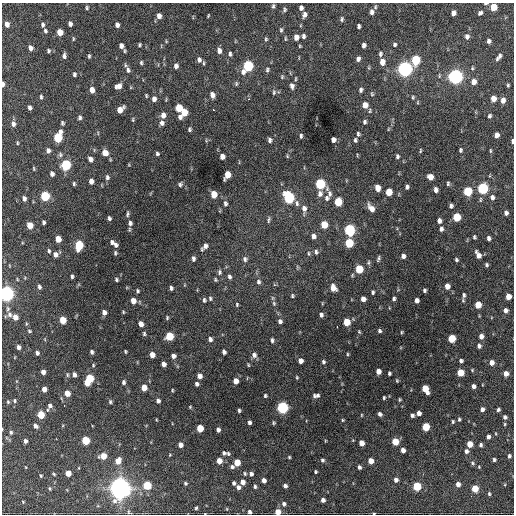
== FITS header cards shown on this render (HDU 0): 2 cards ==
NAXIS1  =                  512 / Axis length
NAXIS2  =                  512 / Axis length

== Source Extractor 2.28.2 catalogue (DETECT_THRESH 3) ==
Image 512 x 512 px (HDU 0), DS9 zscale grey, 1 PNG px = 1 image px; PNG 516 x 516 px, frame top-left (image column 1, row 512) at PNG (2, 3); no overlay
Background 1310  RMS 33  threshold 98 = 3 sigma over >= 5 px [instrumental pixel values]
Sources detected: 360; all 360 listed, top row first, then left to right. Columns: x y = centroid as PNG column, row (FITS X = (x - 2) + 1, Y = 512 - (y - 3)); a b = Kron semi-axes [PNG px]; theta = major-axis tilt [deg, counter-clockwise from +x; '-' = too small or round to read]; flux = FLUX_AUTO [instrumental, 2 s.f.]
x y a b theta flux
486 3 4 2 - 4.5e+03
273 6 6 4 89 3.9e+03
375 7 6 4 73 3.0e+03
494 7 5 5 - 4.6e+04
87 8 5 4 - 3.2e+03
301 8 5 4 - 6.9e+03
284 10 6 5 - 3.6e+03
372 12 5 4 - 7.0e+03
453 13 5 4 - 1.1e+04
480 13 5 5 - 5.1e+03
304 15 7 5 78 8.0e+03
159 16 6 5 - 1.1e+04
208 16 4 2 - 2.0e+03
342 19 6 4 80 3.8e+03
7 24 5 4 - 1.2e+04
70 24 5 4 - 6.5e+03
43 25 6 4 -90 4.4e+03
117 25 5 4 - 8.3e+03
359 26 4 3 - 4.8e+03
281 30 6 4 89 3.6e+03
45 31 5 4 - 4.0e+03
60 32 5 4 - 3.2e+04
303 36 5 4 - 5.2e+03
467 36 7 6 - 7.1e+03
296 37 6 5 - 1.4e+04
73 39 5 3 - 2.3e+03
266 39 6 4 75 3.2e+03
285 39 7 3 -90 2.5e+03
166 41 5 3 - 1.8e+03
489 41 4 4 - 6.0e+03
394 44 5 4 - 4.6e+03
139 45 4 3 - 3.0e+03
364 45 5 4 - 7.2e+03
121 46 5 4 - 9.0e+03
300 46 4 3 - 2.1e+03
31 48 5 4 - 8.8e+03
48 51 4 3 - 3.4e+03
124 51 5 3 - 2.6e+03
219 51 6 5 - 1.0e+04
230 54 6 4 84 5.0e+03
380 54 7 4 -88 4.4e+03
64 56 5 4 - 6.3e+03
89 56 5 3 - 3.1e+03
499 57 8 4 53 7.0e+03
358 59 6 4 70 7.0e+03
199 60 7 6 - 6.7e+03
416 60 6 5 - 1.2e+05
382 62 6 5 - 1.6e+04
141 63 5 4 - 3.1e+03
204 63 5 3 - 2.6e+03
176 66 6 5 - 8.6e+03
248 66 7 5 63 1.9e+05
369 68 6 3 -71 2.3e+03
405 69 6 6 - 8.1e+05
128 70 8 6 -80 7.7e+03
267 70 7 5 87 4.5e+03
74 74 5 4 - 4.7e+03
455 76 6 6 - 7.7e+05
282 77 6 4 71 3.0e+03
296 79 7 3 89 2.6e+03
473 82 6 5 - 1.5e+04
3 84 5 3 - 8.1e+03
236 84 6 4 -89 3.3e+03
508 85 4 3 - 2.7e+03
118 86 7 5 27 1.2e+04
292 86 7 5 -79 8.4e+03
92 90 5 4 - 1.6e+04
361 90 6 4 68 5.2e+03
274 92 8 5 88 4.5e+03
372 94 6 5 - 3.1e+03
146 95 4 3 - 2.4e+03
212 95 6 5 - 1.2e+04
41 97 5 3 - 3.5e+03
413 97 5 4 - 2.7e+03
154 99 6 5 - 1.0e+04
249 99 3 3 - 2.6e+03
493 99 5 4 - 2.1e+04
503 100 6 4 84 1.2e+04
418 102 5 3 - 2.1e+03
365 105 6 5 - 1.8e+04
29 107 5 3 - 6.2e+03
179 108 6 5 - 5.4e+04
120 110 7 5 48 2.3e+04
214 110 3 2 - 2.3e+03
370 111 7 5 87 3.3e+03
184 112 6 5 - 3.4e+04
163 115 7 5 -86 1.1e+04
489 116 5 4 - 3.9e+03
80 117 5 4 - 4.5e+03
180 117 5 4 - 6.8e+03
133 120 5 4 - 2.4e+03
365 122 5 4 - 4.5e+03
62 123 4 3 - 3.6e+03
162 123 7 5 90 7.3e+03
13 124 7 5 -82 7.9e+03
189 129 5 4 - 3.5e+03
388 129 5 3 - 1.9e+03
358 134 5 4 - 3.8e+03
497 135 5 4 - 1.1e+04
301 136 5 4 - 3.9e+03
58 137 7 5 74 1.1e+05
270 140 5 4 - 5.8e+03
333 140 5 4 - 9.2e+03
355 140 4 3 - 4.0e+03
512 141 4 2 - 3.7e+03
17 143 5 3 - 2.1e+03
460 150 5 4 - 3.9e+03
48 151 6 5 - 6.3e+03
420 151 6 3 89 2.4e+03
490 151 6 3 -90 2.5e+03
105 153 6 5 - 1.8e+04
157 154 4 3 - 4.0e+03
60 155 6 6 - 4.7e+03
222 156 5 4 - 1.1e+04
287 156 5 4 - 2.2e+03
397 156 5 4 - 4.3e+03
90 159 5 4 - 8.1e+03
110 159 5 3 - 1.9e+03
66 165 6 5 - 1.7e+05
34 168 5 3 - 2.2e+03
52 174 5 4 - 7.6e+03
227 175 7 5 69 3.0e+04
107 177 7 5 -86 5.0e+03
430 177 5 5 - 1.9e+04
91 181 5 4 - 1.1e+04
74 184 5 3 - 3.5e+03
180 184 6 5 - 4.0e+03
320 184 6 5 - 1.6e+05
448 184 5 4 - 3.4e+03
407 187 4 4 - 5.4e+03
377 188 5 4 - 2.0e+04
483 188 6 5 - 2.4e+05
436 190 5 4 - 7.6e+03
468 191 6 5 - 9.9e+04
389 192 5 5 - 3.9e+04
214 194 6 5 - 3.3e+04
320 194 8 6 87 9.4e+03
45 196 6 5 - 1.4e+05
328 196 18 8 72 1.4e+04
492 197 6 5 - 7.5e+03
24 198 5 4 - 7.3e+03
289 198 7 6 - 2.4e+05
338 202 6 5 - 6.6e+04
225 203 7 5 -81 5.3e+03
297 203 8 5 -77 6.4e+03
451 206 5 3 - 5.1e+03
371 208 9 5 -57 1.7e+04
304 209 10 6 -89 1.1e+04
506 213 5 4 - 6.5e+03
127 214 7 4 74 4.1e+03
457 217 6 5 - 6.8e+04
109 218 4 3 - 4.6e+03
269 220 10 3 86 3.8e+03
439 221 5 4 - 8.2e+03
43 222 4 3 - 4.6e+03
130 223 7 6 - 7.1e+03
30 225 5 4 - 3.1e+04
324 225 6 5 - 4.2e+04
441 229 5 4 - 6.2e+03
350 230 6 5 - 2.5e+05
313 236 6 5 - 9.1e+03
474 237 4 3 - 3.3e+03
488 238 5 3 - 5.8e+03
58 239 5 4 - 2.9e+04
112 242 5 5 - 5.4e+03
349 243 6 5 - 1.0e+05
79 245 7 5 81 1.0e+05
116 245 6 5 - 6.5e+03
205 246 7 6 - 9.5e+03
49 251 5 4 - 3.4e+03
316 252 6 5 - 4.6e+03
115 253 5 4 - 3.5e+03
308 253 7 3 -89 3.0e+03
56 254 7 5 41 1.0e+04
478 255 8 4 -61 1.2e+04
403 256 4 4 - 7.5e+03
193 259 6 4 -90 5.8e+03
245 259 7 6 - 6.0e+03
378 259 7 3 70 3.7e+03
456 260 4 3 - 3.6e+03
486 265 4 4 - 3.5e+03
359 269 6 5 - 7.3e+04
219 272 7 5 86 5.1e+03
72 276 4 3 - 3.8e+03
229 277 6 4 -76 5.2e+03
17 279 4 3 - 1.7e+03
116 280 5 4 - 3.5e+03
215 280 5 4 - 2.8e+03
258 282 6 5 - 5.8e+03
447 286 5 4 - 1.8e+04
39 287 5 4 - 5.1e+03
171 288 4 4 - 5.3e+03
333 288 7 5 -71 2.1e+04
424 290 4 3 - 3.8e+03
137 291 5 4 - 3.3e+03
373 292 4 3 - 3.7e+03
6 294 6 5 - 8.5e+05
464 295 7 5 76 5.4e+03
292 296 5 4 - 2.9e+03
508 296 5 4 - 2.0e+04
210 298 6 4 -87 3.5e+03
363 299 5 4 - 1.2e+04
394 299 4 3 - 4.2e+03
204 300 6 5 - 4.1e+03
417 300 5 4 - 8.8e+03
133 301 5 5 - 1.8e+04
274 303 7 5 -70 4.3e+03
237 304 5 4 - 2.8e+03
478 305 5 5 - 3.6e+04
8 309 6 5 - 4.2e+03
505 310 5 4 - 8.3e+03
104 312 5 5 - 1.1e+04
123 312 4 3 - 2.2e+03
9 315 7 6 - 7.3e+03
321 315 5 4 - 6.0e+03
15 317 5 4 - 2.1e+04
167 318 5 3 - 2.8e+03
63 320 5 5 - 4.3e+04
280 321 5 5 - 6.0e+03
347 322 5 5 - 4.8e+04
141 324 5 4 - 1.4e+04
337 326 3 2 - 5.2e+03
29 331 5 3 - 2.5e+03
379 331 5 4 - 4.2e+03
359 332 5 3 - 2.4e+03
401 332 5 3 - 2.1e+03
144 334 6 4 -89 3.5e+03
169 336 5 5 - 8.0e+04
481 336 5 4 - 1.1e+04
452 338 5 5 - 6.1e+04
210 339 6 5 - 6.7e+03
272 340 6 4 90 4.5e+03
479 346 5 4 - 5.7e+03
18 347 4 3 - 6.6e+03
125 351 3 3 - 2.5e+03
92 352 5 4 - 5.1e+03
224 352 5 4 - 6.6e+03
37 353 4 3 - 5.3e+03
347 354 5 3 - 2.3e+03
152 355 5 4 - 1.7e+04
254 355 7 6 - 9.0e+03
173 356 4 4 - 7.6e+03
300 361 5 4 - 1.1e+04
461 361 4 4 - 4.9e+03
323 362 5 4 - 4.4e+03
492 363 5 4 - 1.3e+04
164 364 5 4 - 1.0e+04
93 365 5 4 - 2.8e+03
248 365 5 4 - 2.2e+03
378 371 5 4 - 1.3e+04
43 372 4 4 - 9.8e+03
389 373 4 3 - 3.7e+03
460 373 5 5 - 5.2e+04
74 374 5 4 - 7.9e+03
506 374 5 4 - 1.4e+04
67 375 6 4 -71 3.1e+03
199 376 5 4 - 1.2e+04
297 377 6 4 -71 2.6e+03
90 378 5 5 - 8.2e+04
397 380 5 4 - 2.3e+03
236 381 5 4 - 1.6e+04
123 382 5 4 - 5.2e+03
87 383 5 4 - 2.8e+04
197 384 5 4 - 5.9e+03
474 386 4 4 - 8.6e+03
144 388 5 4 - 2.5e+04
44 389 5 4 - 1.4e+04
425 389 7 5 -65 4.6e+04
172 390 4 3 - 2.4e+03
67 393 5 4 - 2.7e+04
317 395 5 5 - 4.3e+03
265 396 4 3 - 3.3e+03
314 396 6 4 -68 4.1e+03
384 398 4 3 - 2.8e+03
400 400 3 3 - 2.3e+03
14 401 6 5 - 3.3e+03
158 401 5 5 - 6.2e+03
8 402 4 4 - 2.7e+03
110 402 6 4 -88 3.5e+03
64 405 3 2 - 2.4e+03
50 406 6 6 - 7.7e+03
190 407 4 4 - 2.1e+03
282 408 6 5 - 3.4e+05
482 409 4 4 - 7.3e+03
239 410 4 3 - 3.6e+03
498 410 4 4 - 3.9e+03
419 413 4 4 - 9.5e+03
380 414 4 4 - 5.5e+03
41 415 5 5 - 4.8e+04
361 415 5 3 - 1.7e+03
412 415 4 4 - 4.7e+03
505 417 5 5 - 5.5e+03
459 419 4 3 - 2.9e+03
342 420 4 3 - 2.3e+03
249 422 4 3 - 5.6e+03
453 422 4 3 - 2.7e+03
274 423 4 4 - 2.8e+03
505 424 4 4 - 2.2e+03
35 426 5 4 - 6.8e+03
426 427 5 5 - 7.0e+04
200 428 5 5 - 5.0e+04
218 430 4 4 - 7.5e+03
11 432 6 5 - 4.1e+03
488 437 4 3 - 6.9e+03
85 440 5 5 - 8.3e+04
25 441 4 4 - 7.3e+03
325 441 4 2 - 1.6e+03
395 442 5 5 - 4.6e+04
361 443 5 4 - 1.8e+04
470 444 5 4 - 2.8e+04
180 445 5 4 - 1.1e+04
481 445 4 4 - 4.5e+03
403 450 4 4 - 1.1e+04
466 451 5 4 - 6.2e+03
224 453 5 5 - 4.6e+03
228 454 5 5 - 3.4e+03
170 455 4 4 - 1.8e+03
103 456 5 5 - 2.8e+04
509 456 5 4 - 4.2e+03
289 457 4 4 - 2.4e+03
322 460 5 4 - 3.8e+03
494 460 4 3 - 3.6e+03
118 461 6 5 - 1.9e+04
219 461 5 4 - 2.2e+04
371 461 5 4 - 2.0e+04
237 462 5 4 - 3.9e+04
472 463 6 4 -30 3.6e+03
232 467 5 5 - 5.4e+03
359 467 4 3 - 5.3e+03
479 467 4 3 - 1.8e+03
315 472 3 3 - 2.8e+03
68 473 5 4 - 2.3e+04
245 473 5 4 - 2.9e+03
54 474 4 3 - 2.4e+03
251 474 5 4 - 5.9e+03
41 476 4 3 - 2.5e+03
264 480 4 4 - 9.6e+03
396 480 5 4 - 8.2e+03
242 482 5 5 - 1.2e+04
185 483 4 3 - 3.3e+03
234 483 4 3 - 4.6e+03
458 484 5 4 - 1.1e+04
147 485 5 5 - 8.5e+04
285 486 4 4 - 6.0e+03
417 486 5 5 - 9.4e+04
238 487 6 5 - 7.1e+03
255 487 4 4 - 3.7e+03
50 488 5 4 - 2.6e+03
120 488 8 8 - 1.7e+06
475 489 5 5 - 4.9e+04
489 494 4 3 - 3.0e+03
323 500 4 4 - 8.3e+03
23 502 4 3 - 2.0e+03
284 504 6 5 - 5.9e+03
196 508 3 3 - 2.7e+03
227 509 5 3 - 1.7e+03
128 512 7 3 -83 2.4e+03
249 512 4 3 - 6.1e+03
278 512 5 4 - 2.4e+04
374 513 4 2 - 1.8e+03
At the frame edge (FLAGS 8, measured only in part): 8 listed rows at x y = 486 3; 494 7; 3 84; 512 141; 6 294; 249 512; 278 512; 374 513